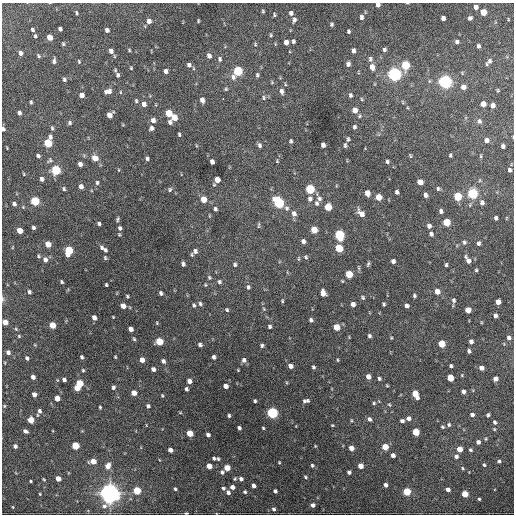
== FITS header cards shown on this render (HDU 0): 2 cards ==
NAXIS1  =                  512 / Axis length
NAXIS2  =                  512 / Axis length

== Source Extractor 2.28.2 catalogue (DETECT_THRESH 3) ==
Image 512 x 512 px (HDU 0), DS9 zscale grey, 1 PNG px = 1 image px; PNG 516 x 516 px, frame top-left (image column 1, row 512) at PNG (2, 3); no overlay
Background 1350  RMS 37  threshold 112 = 3 sigma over >= 5 px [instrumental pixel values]
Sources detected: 340; all 340 listed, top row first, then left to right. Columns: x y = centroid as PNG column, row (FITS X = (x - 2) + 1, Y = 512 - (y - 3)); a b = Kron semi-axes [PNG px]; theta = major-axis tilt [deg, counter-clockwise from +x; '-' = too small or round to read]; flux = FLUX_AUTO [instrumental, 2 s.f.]
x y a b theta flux
407 3 3 2 - 1.6e+03
378 5 4 4 - 8.3e+03
476 7 5 4 - 1.2e+04
263 11 4 3 - 2.9e+03
483 12 5 4 - 4.6e+04
77 13 5 3 - 2.8e+03
291 13 5 5 - 7.2e+03
274 15 4 3 - 3.3e+03
361 17 5 4 - 6.5e+03
443 18 4 4 - 1.1e+04
470 18 4 4 - 5.4e+03
508 19 3 2 - 1.8e+03
294 20 6 4 79 7.3e+03
149 21 6 5 - 1.2e+04
198 21 3 2 - 2.4e+03
332 24 5 4 - 3.9e+03
60 29 4 4 - 6.2e+03
32 30 5 4 - 4.4e+03
107 30 4 4 - 7.9e+03
348 31 4 3 - 4.4e+03
271 35 4 3 - 3.0e+03
35 36 4 3 - 3.6e+03
50 37 5 4 - 3.1e+04
293 41 4 4 - 5.0e+03
286 42 5 4 - 1.4e+04
457 42 5 4 - 6.1e+03
63 44 4 3 - 3.3e+03
255 44 5 4 - 3.2e+03
478 46 4 3 - 5.5e+03
129 50 4 4 - 2.7e+03
384 50 5 4 - 5.2e+03
111 51 5 4 - 1.0e+04
353 51 5 4 - 7.9e+03
20 53 5 4 - 8.8e+03
38 56 5 4 - 3.4e+03
114 56 5 3 - 2.2e+03
209 56 6 5 - 1.0e+04
220 59 6 5 - 5.6e+03
370 59 7 5 -85 5.7e+03
54 61 5 3 - 6.6e+03
79 61 5 3 - 2.6e+03
489 61 9 6 40 8.6e+03
348 64 5 4 - 7.3e+03
189 65 6 5 - 6.4e+03
405 65 6 5 - 1.2e+05
372 67 7 5 -73 1.7e+04
131 68 4 4 - 2.4e+03
193 68 5 3 - 2.4e+03
166 71 5 4 - 8.8e+03
238 71 7 5 62 1.9e+05
394 74 6 5 - 7.9e+05
118 75 7 5 -78 7.3e+03
257 75 5 4 - 4.2e+03
64 79 5 4 - 5.0e+03
445 82 6 5 - 7.6e+05
285 84 5 3 - 2.3e+03
463 87 5 5 - 1.6e+04
226 89 5 4 - 3.3e+03
498 90 3 3 - 2.9e+03
108 91 9 6 21 1.3e+04
282 91 7 5 -84 8.4e+03
120 92 5 3 - 2.3e+03
82 95 5 4 - 1.6e+04
350 95 5 4 - 5.0e+03
223 98 2 2 - 2.5e+03
264 98 7 5 -89 4.7e+03
361 99 6 4 -88 2.6e+03
202 100 5 4 - 1.2e+04
136 101 5 4 - 3.4e+03
31 102 4 3 - 3.3e+03
403 102 6 4 -88 2.8e+03
144 104 6 5 - 1.1e+04
483 104 5 4 - 2.1e+04
493 105 5 4 - 1.2e+04
355 110 6 5 - 1.8e+04
19 113 4 3 - 6.9e+03
169 113 5 5 - 5.3e+04
110 115 6 5 - 2.2e+04
359 116 5 5 - 3.7e+03
174 117 6 5 - 3.5e+04
153 120 5 5 - 1.1e+04
479 121 7 6 - 6.8e+03
170 122 5 4 - 6.4e+03
70 123 5 5 - 4.7e+03
354 127 6 5 - 5.0e+03
52 128 6 4 -87 3.7e+03
151 128 5 5 - 6.8e+03
3 129 5 4 - 5.7e+03
179 134 4 3 - 3.3e+03
513 137 3 2 - 1.6e+03
348 139 6 4 89 4.3e+03
486 140 5 5 - 1.1e+04
291 141 4 3 - 4.2e+03
48 143 7 5 74 1.1e+05
259 145 5 4 - 5.8e+03
323 145 5 4 - 9.8e+03
345 145 6 4 87 4.6e+03
503 146 4 3 - 5.6e+03
7 148 3 2 - 1.9e+03
450 155 4 3 - 3.6e+03
38 156 4 3 - 5.7e+03
410 156 5 4 - 2.9e+03
481 156 5 3 - 2.4e+03
95 158 7 6 - 2.0e+04
147 159 5 3 - 4.4e+03
50 160 8 5 49 4.9e+03
277 161 4 4 - 2.4e+03
212 162 5 4 - 9.8e+03
387 162 4 4 - 4.3e+03
80 164 4 4 - 8.1e+03
56 170 5 5 - 1.7e+05
509 170 4 3 - 5.3e+03
24 174 4 3 - 1.9e+03
42 179 5 4 - 7.8e+03
217 180 5 4 - 2.6e+04
480 180 5 3 - 2.5e+03
420 182 5 4 - 1.9e+04
97 183 6 4 -88 4.5e+03
81 186 5 4 - 1.1e+04
64 189 5 4 - 4.0e+03
170 189 6 5 - 4.2e+03
310 189 5 5 - 1.6e+05
438 189 5 5 - 4.4e+03
397 192 4 4 - 6.1e+03
367 193 5 4 - 2.0e+04
473 193 6 5 - 2.4e+05
426 195 5 4 - 7.7e+03
457 196 5 5 - 1.0e+05
379 197 5 5 - 3.9e+04
204 199 5 5 - 3.3e+04
310 199 7 6 - 8.4e+03
319 199 8 6 74 7.6e+03
35 201 5 5 - 1.4e+05
482 202 5 5 - 7.5e+03
279 203 7 5 -61 2.4e+05
317 203 6 5 - 5.2e+03
14 204 4 3 - 6.9e+03
23 207 4 4 - 2.1e+03
328 207 5 5 - 6.5e+04
287 208 7 6 - 7.1e+03
215 209 5 4 - 5.0e+03
441 211 5 4 - 6.4e+03
361 213 9 5 -52 1.7e+04
294 214 8 6 -77 1.1e+04
496 218 4 3 - 5.7e+03
118 219 7 4 72 4.0e+03
446 222 5 5 - 6.9e+04
99 223 4 4 - 5.0e+03
259 225 9 3 85 3.1e+03
429 226 5 4 - 9.2e+03
33 228 4 3 - 5.2e+03
120 228 6 5 - 6.1e+03
19 230 5 4 - 3.1e+04
314 230 5 5 - 4.3e+04
431 234 5 5 - 6.8e+03
339 235 6 5 - 2.5e+05
303 241 5 4 - 8.7e+03
464 242 6 5 - 5.1e+03
478 243 5 4 - 6.1e+03
48 244 5 4 - 3.0e+04
102 248 6 5 - 6.3e+03
339 248 5 5 - 1.0e+05
69 250 6 5 - 1.0e+05
105 250 4 4 - 4.6e+03
195 251 7 6 - 9.9e+03
39 256 5 4 - 3.3e+03
306 257 6 5 - 4.2e+03
105 258 6 4 -74 3.6e+03
45 260 7 6 - 1.0e+04
468 260 10 5 -60 1.3e+04
393 261 4 4 - 7.8e+03
183 264 5 3 - 5.9e+03
235 264 5 5 - 5.1e+03
368 264 5 3 - 3.9e+03
446 265 4 3 - 3.8e+03
476 270 4 3 - 3.3e+03
349 274 5 5 - 7.4e+04
209 277 6 5 - 4.5e+03
62 282 4 3 - 3.5e+03
219 282 6 5 - 5.1e+03
106 285 4 3 - 3.1e+03
205 285 5 4 - 2.8e+03
248 287 6 5 - 5.9e+03
437 291 5 5 - 2.0e+04
29 292 4 4 - 5.3e+03
161 293 4 4 - 5.9e+03
323 293 6 5 - 2.0e+04
127 296 3 3 - 3.1e+03
414 296 4 3 - 4.2e+03
363 298 6 5 - 4.8e+03
3 299 8 5 86 5.1e+03
454 300 6 5 - 5.3e+03
282 301 5 3 - 2.9e+03
498 302 5 4 - 2.1e+04
200 304 6 5 - 5.6e+03
353 304 4 4 - 1.1e+04
384 304 3 3 - 3.6e+03
194 305 6 4 -72 4.4e+03
123 306 5 4 - 1.9e+04
406 306 4 4 - 8.9e+03
264 309 4 3 - 2.3e+03
227 310 6 5 - 3.7e+03
468 310 5 5 - 3.6e+04
495 316 4 3 - 8.0e+03
94 317 5 4 - 1.1e+04
311 320 4 4 - 6.1e+03
5 322 5 4 - 2.1e+04
157 323 4 4 - 2.5e+03
52 325 5 4 - 4.3e+04
270 326 5 4 - 5.4e+03
336 327 5 4 - 4.7e+04
16 329 5 3 - 2.8e+03
131 329 5 4 - 1.4e+04
19 336 5 4 - 2.9e+03
369 336 4 3 - 4.6e+03
391 338 3 3 - 2.2e+03
509 338 6 5 - 8.1e+03
134 339 5 4 - 3.5e+03
159 341 5 5 - 8.0e+04
471 341 4 4 - 1.0e+04
200 344 5 4 - 6.6e+03
442 344 5 5 - 6.0e+04
262 345 5 4 - 4.6e+03
469 351 4 3 - 5.5e+03
8 352 6 5 - 7.9e+03
82 357 4 3 - 4.7e+03
115 357 4 3 - 2.6e+03
214 357 4 4 - 6.9e+03
27 358 5 4 - 5.8e+03
142 360 5 4 - 1.7e+04
244 360 6 6 - 8.3e+03
337 360 5 3 - 2.3e+03
163 361 5 4 - 7.5e+03
5 363 4 2 - 1.9e+03
290 366 5 5 - 1.2e+04
451 366 4 3 - 4.9e+03
313 367 4 3 - 4.1e+03
481 368 4 4 - 1.3e+04
153 369 4 4 - 1.0e+04
83 370 5 4 - 3.0e+03
238 370 4 3 - 2.0e+03
368 376 5 4 - 1.3e+04
33 377 4 4 - 1.0e+04
450 378 5 5 - 5.2e+04
379 379 4 4 - 3.9e+03
495 379 4 4 - 1.4e+04
64 380 4 3 - 6.9e+03
189 381 5 4 - 1.2e+04
79 383 5 5 - 8.1e+04
387 385 3 3 - 2.3e+03
225 386 4 4 - 1.5e+04
113 387 5 4 - 5.0e+03
77 388 5 4 - 2.5e+04
186 389 4 3 - 5.5e+03
463 391 4 4 - 9.2e+03
134 393 5 4 - 2.5e+04
34 394 4 4 - 1.4e+04
415 394 7 4 -63 4.8e+04
162 396 4 3 - 2.5e+03
57 398 4 4 - 2.7e+04
255 401 4 3 - 3.6e+03
304 401 5 5 - 4.7e+03
307 401 4 3 - 3.6e+03
374 403 4 4 - 3.1e+03
389 405 5 4 - 2.8e+03
4 406 4 4 - 2.7e+03
148 406 4 4 - 5.9e+03
100 407 3 3 - 3.0e+03
39 411 6 5 - 7.8e+03
180 412 5 3 - 2.1e+03
272 413 5 5 - 3.4e+05
472 414 4 4 - 7.6e+03
488 415 4 3 - 4.0e+03
229 416 4 3 - 3.7e+03
408 418 5 5 - 1.0e+04
369 419 5 4 - 6.3e+03
31 420 5 4 - 4.6e+04
351 420 5 3 - 2.3e+03
402 421 4 4 - 5.2e+03
495 422 6 4 -72 5.3e+03
332 425 4 3 - 2.3e+03
449 425 6 5 - 4.4e+03
443 427 5 4 - 3.4e+03
239 428 4 3 - 6.0e+03
263 428 4 3 - 2.6e+03
25 431 5 4 - 6.9e+03
416 432 5 4 - 7.1e+04
190 433 5 4 - 5.1e+04
208 435 4 3 - 7.1e+03
486 439 4 4 - 2.6e+03
478 442 4 4 - 7.6e+03
15 446 4 4 - 7.8e+03
75 446 5 4 - 8.4e+04
315 446 4 3 - 2.1e+03
385 447 5 4 - 4.6e+04
351 448 4 4 - 1.9e+04
460 449 5 4 - 2.9e+04
170 450 4 4 - 1.2e+04
470 450 4 4 - 4.4e+03
393 455 4 4 - 1.1e+04
456 456 5 5 - 7.5e+03
214 458 4 3 - 4.3e+03
218 459 5 4 - 3.4e+03
93 461 5 4 - 2.9e+04
499 461 4 4 - 4.4e+03
279 462 3 2 - 2.2e+03
312 465 4 4 - 4.1e+03
484 465 4 4 - 3.5e+03
108 466 6 5 - 1.9e+04
209 466 5 4 - 2.2e+04
360 466 4 4 - 2.1e+04
227 468 5 4 - 3.9e+04
463 468 5 4 - 3.3e+03
222 472 5 5 - 5.5e+03
349 472 4 4 - 5.9e+03
305 477 4 3 - 3.2e+03
58 478 4 4 - 2.3e+04
44 479 4 3 - 2.4e+03
235 479 4 3 - 3.0e+03
241 479 5 4 - 6.7e+03
31 481 3 2 - 2.6e+03
386 485 4 4 - 8.2e+03
254 486 4 4 - 9.6e+03
232 487 4 4 - 1.2e+04
223 488 4 4 - 5.0e+03
175 489 4 3 - 3.4e+03
448 489 4 4 - 1.1e+04
137 490 5 5 - 8.7e+04
275 491 4 3 - 5.5e+03
407 491 5 5 - 9.5e+04
228 492 5 4 - 6.7e+03
245 492 5 4 - 3.7e+03
110 493 8 7 - 1.5e+06
40 494 3 3 - 2.2e+03
465 494 5 4 - 4.9e+04
479 499 4 4 - 3.4e+03
313 505 4 4 - 8.5e+03
13 507 4 2 - 1.9e+03
274 509 4 4 - 4.7e+03
186 513 4 3 - 2.5e+03
At the frame edge (FLAGS 8, measured only in part): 7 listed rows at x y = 407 3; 378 5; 3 129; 513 137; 3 299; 5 322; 186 513